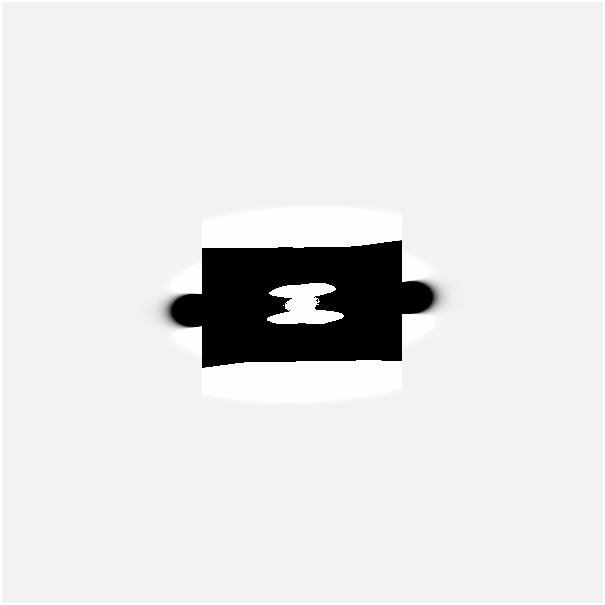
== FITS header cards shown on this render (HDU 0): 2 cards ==
NAXIS1  =                  601
NAXIS2  =                  601

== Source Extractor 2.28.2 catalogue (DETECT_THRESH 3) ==
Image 601 x 601 px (HDU 0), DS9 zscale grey, 1 PNG px = 1 image px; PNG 605 x 605 px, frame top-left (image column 1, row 601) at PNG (2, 2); no overlay
Background 0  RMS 1.9e-39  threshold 5.70e-39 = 3 sigma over >= 5 px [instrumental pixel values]
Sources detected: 4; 2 with non-positive FLUX_AUTO (blend fragments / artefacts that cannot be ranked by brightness) are not listed; the other 2 listed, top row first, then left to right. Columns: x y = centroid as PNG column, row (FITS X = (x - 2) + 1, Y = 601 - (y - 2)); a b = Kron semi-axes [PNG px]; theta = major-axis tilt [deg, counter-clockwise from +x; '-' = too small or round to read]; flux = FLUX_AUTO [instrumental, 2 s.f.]
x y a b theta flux
302 304 24 11 6 1.7e+01
382 591 48 27 0 9.0e-16
At the frame edge (FLAGS 8, measured only in part): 1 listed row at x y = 382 591
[2 non-positive-flux detections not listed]